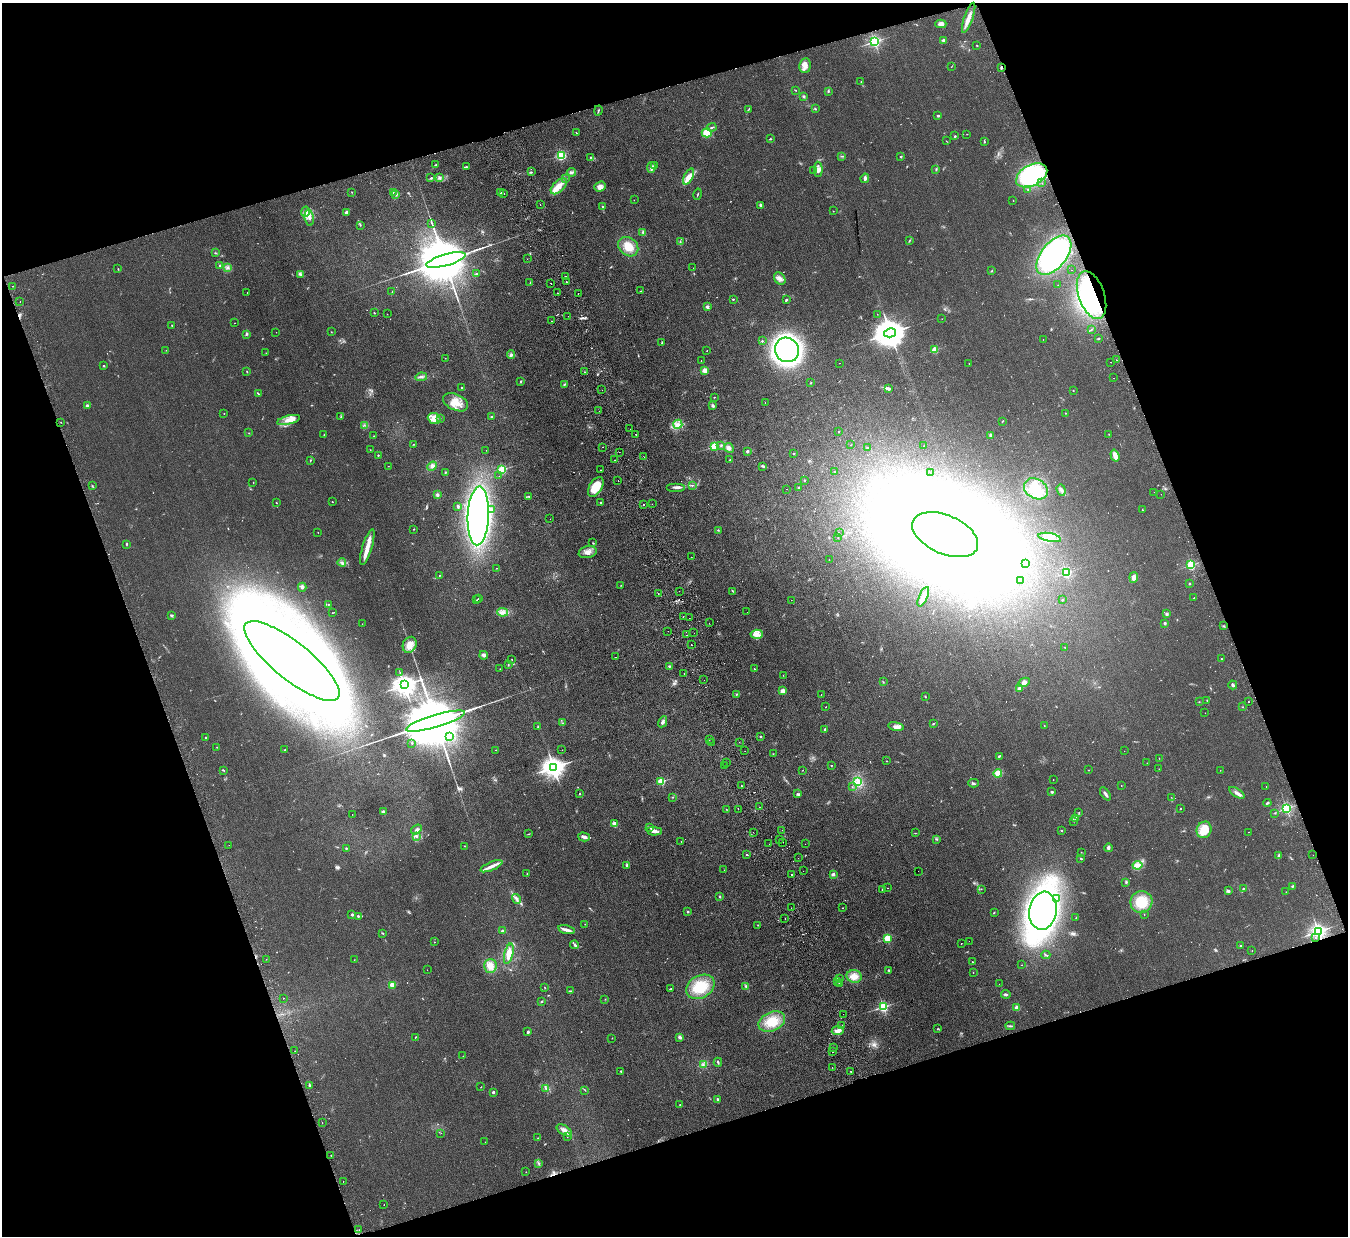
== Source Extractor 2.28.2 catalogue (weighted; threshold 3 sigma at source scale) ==
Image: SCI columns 56-5437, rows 174-5109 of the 5492 x 5407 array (HDU 1 of 3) = the unmasked area's bounding box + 8 px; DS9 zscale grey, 4 x 4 block average (1 PNG px = mean of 4 x 4 image px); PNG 1350 x 1238 px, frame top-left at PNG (2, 3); each listed source drawn as its Kron ellipse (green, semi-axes under 4 px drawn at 4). Shown black and unused: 38% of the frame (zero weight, under 2 of 3 exposures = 3% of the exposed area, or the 3 px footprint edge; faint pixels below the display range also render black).
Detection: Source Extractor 2.28.2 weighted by HDU 2 'WHT'. Background 0.101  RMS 0.011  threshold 0.0517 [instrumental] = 3 sigma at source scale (4.5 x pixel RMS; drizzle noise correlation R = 1.50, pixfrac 1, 0.05/0.05 arcsec/px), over >= 5 px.
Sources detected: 649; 11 too faint to see at this stretch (4 x 4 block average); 10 inside a brighter object's white glare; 25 cosmic-ray / hot-pixel residue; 8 long thin detections or spike segments (spike, bleed or trail) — neither listed nor drawn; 7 coinciding with a brighter row at this scale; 36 inside a brighter listed object's ellipse — not listed separately; of the other 552, all 500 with FLUX_AUTO >= 1.31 (the completeness limit of this list) listed and drawn (52 fainter detections not listed), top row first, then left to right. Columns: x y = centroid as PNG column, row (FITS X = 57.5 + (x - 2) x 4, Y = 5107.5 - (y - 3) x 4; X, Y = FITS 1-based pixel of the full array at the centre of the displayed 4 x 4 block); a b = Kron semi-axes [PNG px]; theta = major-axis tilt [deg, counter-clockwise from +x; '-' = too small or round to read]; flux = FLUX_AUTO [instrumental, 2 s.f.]
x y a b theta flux
969 18 16 3 71 49
941 24 5 4 - 32
943 41 3 2 - 17
874 42 2 2 - 1400
977 46 2 2 - 4.3
805 65 7 5 84 37
951 67 2 2 - 1.8
1001 68 2 2 - 12
861 82 2 2 - 3.1
796 90 2 2 - 2.1
828 91 2 2 - 4.7
804 96 3 2 - 8.6
749 109 2 2 - 3.4
815 109 3 2 - 4.8
598 111 5 2 - 5.8
938 116 2 2 - 26
712 127 5 2 - 8.5
576 133 2 2 - 4
707 133 5 4 - 110
967 134 2 2 - 2.2
955 136 2 2 - 21
770 139 3 2 - 4.5
946 141 2 2 - 2.2
984 142 3 2 - 4.3
561 155 3 3 - 270
842 156 3 2 - 4.5
590 157 3 2 - 4.9
900 157 2 2 - 4.4
436 165 4 2 - 7.2
654 166 3 2 - 3
466 167 2 2 - 3.5
651 167 5 2 - 12
818 169 7 4 -88 26
936 169 3 2 - 5.4
814 171 3 2 - 6.8
531 172 2 2 - 2.8
571 172 4 3 - 17
1032 175 17 10 28 860
688 177 9 3 64 80
431 178 3 2 - 8.1
439 178 4 3 - 13
865 178 5 3 - 16
566 179 2 2 - 4.9
1042 183 2 2 - 1.4
559 186 10 5 45 59
600 187 6 4 21 25
1028 190 2 2 - 3.2
352 192 2 2 - 1.9
393 192 2 2 - 2.8
500 193 2 2 - 42
503 193 2 2 - 8
396 194 3 2 - 7.5
698 194 6 2 75 4.8
634 200 2 2 - 1.7
1013 200 2 2 - 2
540 205 2 2 - 1.6
761 205 3 2 - 17
603 207 2 2 - 5.7
833 211 2 2 - 3.1
305 212 5 3 - 15
346 212 3 2 - 15
309 217 8 4 -81 36
432 223 4 2 - 7.5
360 225 2 2 - 3.8
643 232 3 3 - 9.2
909 241 3 2 - 5
680 242 2 2 - 2.7
628 247 11 9 -42 100
215 253 3 2 - 5
1054 255 23 12 51 1100
527 259 2 2 - 1.8
446 260 20 5 16 95000
220 266 3 2 - 6.9
228 268 3 3 - 11
693 268 2 2 - 2.3
118 269 2 2 - 3.9
1072 270 2 2 - 10
991 271 2 2 - 3.6
300 274 4 3 - 10
476 274 3 2 - 5.6
565 276 2 2 - 5.2
780 279 7 5 -54 28
566 282 2 2 - 3.7
530 283 2 2 - 2.5
551 283 2 2 - 5.6
1058 285 2 2 - 1.6
12 286 2 2 - 3.5
641 291 2 2 - 3.5
392 292 2 2 - 1.3
247 293 2 2 - 2.5
557 293 2 2 - 1.7
578 293 2 2 - 16
1092 295 25 13 -70 810
733 299 2 2 - 18
786 300 3 2 - 11
20 302 2 2 - 6.2
707 307 2 2 - 71
374 313 2 2 - 5.3
387 314 2 2 - 1.6
877 314 2 2 - 1.8
568 316 2 2 - 7.6
942 319 2 2 - 1.5
551 321 2 2 - 5.4
234 323 2 2 - 1.7
172 325 2 2 - 2.5
1091 329 3 2 - 3.9
276 332 2 2 - 2.6
331 332 2 2 - 2.2
890 333 6 4 12 16000
246 335 3 2 - 5.8
1043 339 2 2 - 2
1098 339 2 2 - 2.2
762 341 2 2 - 10
662 343 4 2 - 5
166 350 2 2 - 1.4
787 350 12 11 - 3500
935 350 2 2 - 300
707 351 2 2 - 2.1
266 353 2 2 - 2.6
511 355 4 3 - 13
445 358 2 2 - 1.8
1116 360 2 2 - 1.7
701 361 2 2 - 3.5
1111 362 2 2 - 3
839 363 2 2 - 1.5
969 363 2 2 - 1.8
104 366 2 2 - 5.9
705 370 2 2 - 230
247 371 2 2 - 4.1
584 372 2 2 - 3.6
421 377 6 3 8 17
1114 378 2 2 - 2.3
521 381 3 2 - 5
811 383 2 2 - 7.2
564 384 3 2 - 6.2
461 388 2 2 - 7.6
888 389 4 3 - 11
602 390 2 2 - 2.1
1073 390 2 2 - 2.1
258 394 4 2 - 8.4
714 397 2 2 - 3.3
456 402 13 8 -24 98
765 402 2 2 - 1.3
87 405 2 2 - 55
713 406 3 2 - 15
599 411 2 2 - 1.5
224 413 2 2 - 2.7
1066 413 2 2 - 3.6
341 417 2 2 - 3.5
491 417 2 2 - 3.6
434 418 6 5 - 44
440 418 2 2 - 2.1
289 420 12 4 15 57
1002 421 2 2 - 3
61 422 2 2 - 3.9
678 424 5 4 - 28
364 425 2 2 - 4.3
630 429 2 2 - 1.7
839 431 2 2 - 2.7
249 433 2 2 - 2
636 434 2 2 - 5.2
1109 434 2 2 - 3.4
324 435 4 2 - 3
991 435 3 2 - 6.4
373 436 2 2 - 1.9
413 444 2 2 - 2.6
721 445 4 2 - 6.9
851 445 2 2 - 3
715 446 2 2 - 490
924 446 2 2 - 2.9
603 447 2 2 - 2.3
729 448 5 4 - 27
867 448 2 2 - 4.5
370 450 2 2 - 2.7
486 450 2 2 - 1.6
747 451 2 2 - 43
619 452 2 2 - 1.7
794 453 2 2 - 17
378 455 2 2 - 4
644 456 2 2 - 2.6
1115 456 6 3 -73 46
310 460 3 2 - 3.8
615 460 2 2 - 3.8
730 460 2 2 - 3.8
388 466 2 2 - 1.4
432 466 5 4 - 22
763 466 3 2 - 7.2
502 470 2 2 - 640
601 470 2 2 - 2.7
835 471 2 2 - 2.4
445 473 4 2 - 5
930 473 2 2 - 1.4
499 476 2 2 - 4.7
618 480 2 2 - 2.7
804 480 2 2 - 3
253 482 2 2 - 2
692 485 2 2 - 2.5
92 486 2 2 - 4.3
596 487 11 6 57 160
676 487 9 2 0 24
799 488 3 2 - 10
787 489 2 2 - 2.9
1036 489 13 9 -31 150
1061 490 6 2 -70 15
1154 492 2 2 - 1.3
1161 494 2 2 - 1.8
437 495 3 3 - 13
529 496 2 2 - 4.6
332 502 2 2 - 5.7
600 502 2 2 - 22
276 503 2 2 - 3.5
652 504 2 2 - 1.7
643 505 2 2 - 29
458 506 2 2 - 9.9
492 509 2 2 - 7
1142 510 2 2 - 2.4
478 516 29 10 87 3800
550 519 2 2 - 1.8
414 529 2 2 - 3.4
718 530 3 2 - 4.3
318 532 2 2 - 1.6
839 533 2 2 - 2.3
945 535 35 19 -23 22000
1050 537 11 3 -11 43
838 538 2 2 - 2.4
593 543 3 2 - 4
127 544 2 2 - 5.3
367 547 19 4 73 72
588 552 9 6 13 40
691 557 2 2 - 1.4
829 559 2 2 - 1.7
342 562 4 2 - 9.8
1026 563 2 2 - 4
1191 565 2 2 - 760
496 568 2 2 - 2.2
1066 573 2 2 - 640
439 575 2 2 - 4.5
1134 577 5 3 - 31
1021 580 2 2 - 3.6
1190 583 2 2 - 5.9
621 585 2 2 - 2
302 587 4 3 - 16
679 591 2 2 - 3.7
733 591 3 2 - 2.2
658 593 2 2 - 7
923 597 10 3 66 42
478 598 2 2 - 3.9
1194 598 2 2 - 2.2
477 600 2 2 - 1.7
791 600 2 2 - 11
1062 600 2 2 - 15
329 604 3 2 - 3.1
502 612 5 3 - 27
747 612 2 2 - 1.9
332 613 2 2 - 2.5
1167 614 3 2 - 9.9
172 616 2 2 - 6.3
683 617 2 2 - 2.5
689 618 2 2 - 3.3
709 623 2 2 - 1.5
1165 623 2 2 - 48
362 624 2 2 - 2.1
1223 626 2 2 - 3.4
668 631 2 2 - 2.8
694 633 2 2 - 2.1
757 634 6 4 5 37
686 635 2 2 - 9.7
410 645 8 6 63 63
692 645 2 2 - 7.7
1065 647 2 2 - 6.4
484 655 4 3 - 28
615 657 2 2 - 3.8
1222 659 2 2 - 2.4
512 660 2 2 - 2
292 661 59 18 -39 12000
508 664 2 2 - 3.3
669 667 3 2 - 6.4
500 669 2 2 - 1.3
754 669 2 2 - 4
400 673 2 2 - 2.2
684 674 2 2 - 2.6
783 675 2 2 - 1.7
704 680 2 2 - 5.8
883 682 2 2 - 4
1024 682 6 4 29 24
404 685 4 3 - 5500
1233 685 4 2 - 14
1019 688 2 2 - 67
783 691 3 3 - 40
737 694 3 2 - 5.5
821 695 2 2 - 2.1
925 696 2 2 - 3.6
1207 701 2 2 - 2.2
1199 702 2 2 - 1.9
1248 702 2 2 - 6.3
826 707 2 2 - 2.5
1243 707 2 2 - 2.8
1205 713 2 2 - 1.4
435 721 31 6 17 150000
663 722 6 3 62 18
562 723 2 2 - 2.2
933 724 3 2 - 5.4
1044 725 2 2 - 2.3
896 726 8 4 -11 29
538 727 2 2 - 3.9
825 730 2 2 - 7.7
449 736 4 2 - 12
761 736 2 2 - 6.2
206 737 2 2 - 14
709 740 2 2 - 3.3
712 742 2 2 - 6
739 742 2 2 - 1.8
412 743 3 2 - 3.9
217 747 2 2 - 3.9
285 750 2 2 - 2.7
496 750 2 2 - 2.1
562 750 2 2 - 2.9
745 751 2 2 - 2.1
1124 751 2 2 - 2
773 754 2 2 - 2.3
999 756 3 2 - 8.6
1159 758 2 2 - 2.2
887 761 2 2 - 3.5
726 762 2 2 - 5.5
1147 763 2 2 - 1.5
831 765 2 2 - 4.5
724 766 2 2 - 1.3
553 767 4 3 - 5500
1159 769 2 2 - 1.5
223 770 3 2 - 4.5
803 770 2 2 - 1.8
1088 770 2 2 - 3.2
1220 770 2 2 - 1.6
998 773 4 4 - 50
1053 780 2 2 - 1.9
661 781 2 2 - 430
858 782 4 2 - 15
974 783 5 2 - 8.6
741 785 2 2 - 7.8
1121 786 2 2 - 1.7
852 787 2 2 - 2.8
1266 787 2 2 - 7
1052 792 2 2 - 34
1237 793 9 3 -33 29
580 794 2 2 - 4
797 794 3 2 - 6.6
1105 794 7 2 -56 18
672 797 2 2 - 3.6
1171 797 2 2 - 1.4
1267 803 4 2 - 6.9
759 807 2 2 - 2.1
1286 808 2 2 - 1100
726 809 2 2 - 2.4
738 809 2 2 - 3.7
1180 809 2 2 - 8.8
383 812 2 2 - 84
1079 813 2 2 - 2.2
1275 813 2 2 - 2.8
352 814 2 2 - 1.4
1075 818 3 2 - 7.3
1074 821 2 2 - 1.9
614 824 3 3 - 38
650 827 2 2 - 5.3
416 829 6 3 35 17
782 830 2 2 - 2.3
1204 830 8 7 - 130
654 831 7 3 -3 30
1062 831 3 2 - 4
753 832 2 2 - 1.6
1249 832 2 2 - 2.5
915 833 2 2 - 2.9
528 834 4 2 - 3.8
416 837 2 2 - 2.6
584 837 6 3 -15 23
937 839 2 2 - 3.2
779 840 2 2 - 2.6
681 841 2 2 - 2.6
783 842 2 2 - 2.4
769 844 2 2 - 9.9
805 844 2 2 - 2.7
229 845 2 2 - 9.2
464 846 2 2 - 2.3
346 848 2 2 - 5.7
1108 848 4 3 - 20
1081 852 2 2 - 1.9
747 854 2 2 - 6.4
1279 855 3 2 - 8.5
1313 855 2 2 - 2.8
798 858 2 2 - 1.3
1081 859 2 2 - 5.6
627 865 2 2 - 16
1137 865 5 3 - 24
491 866 12 3 23 41
724 870 2 2 - 1.6
803 871 2 2 - 1.8
918 871 2 2 - 4.2
527 874 2 2 - 2.3
833 874 2 2 - 80
792 875 2 2 - 6.8
1126 882 3 2 - 5.6
1293 886 2 2 - 8.8
887 888 2 2 - 2.6
981 889 2 2 - 2.7
1243 889 2 2 - 3.8
883 890 3 2 - 5.4
1229 891 4 3 - 10
1286 892 2 2 - 1.9
719 896 2 2 - 5.9
517 899 5 2 - 15
1057 899 2 2 - 5.6
1141 902 11 11 - 160
791 908 2 2 - 2.8
843 908 2 2 - 2.6
1043 911 19 13 82 3300
688 912 2 2 - 23
994 912 3 2 - 3.5
352 914 2 2 - 37
1144 914 2 2 - 2
358 916 2 2 - 8.2
1076 918 2 2 - 3.7
785 919 2 2 - 2.7
585 924 2 2 - 1.9
758 925 2 2 - 2.5
566 930 8 3 -14 31
502 931 2 2 - 24
1318 931 2 2 - 2400
382 933 3 2 - 4.8
887 938 2 2 - 490
1315 938 2 2 - 2.3
969 941 2 2 - 2.5
434 942 2 2 - 1.9
961 944 2 2 - 3.6
575 945 4 3 - 11
1241 946 2 2 - 27
1252 950 2 2 - 1.6
509 954 10 4 76 65
1046 955 4 2 - 7.6
266 959 2 2 - 1.3
354 960 2 2 - 1.7
972 962 2 2 - 7.1
1022 965 2 2 - 2
490 966 7 6 - 45
427 970 2 2 - 1.4
889 970 3 2 - 6.1
973 973 2 2 - 2.6
854 976 7 6 - 54
839 978 2 2 - 2.2
838 981 2 2 - 12
840 983 2 2 - 5
999 984 2 2 - 1.8
392 985 2 2 - 230
746 986 3 2 - 6.6
700 987 15 11 30 180
545 988 2 2 - 2.8
671 989 3 3 - 7.3
570 991 3 2 - 6.5
1006 994 5 2 - 10
283 998 2 2 - 6.3
605 999 2 2 - 1.5
542 1002 2 2 - 6.3
883 1007 2 2 - 990
1017 1008 2 2 - 190
843 1014 2 2 - 1.3
772 1021 14 9 24 140
842 1025 2 2 - 3.8
1010 1026 5 2 - 9.3
937 1029 2 2 - 2.8
838 1031 6 3 5 28
528 1032 3 2 - 11
415 1037 2 2 - 4.2
680 1037 3 2 - 14
612 1038 2 2 - 1.7
834 1047 2 2 - 8.2
295 1051 2 2 - 1.9
833 1051 2 2 - 4.4
463 1056 2 2 - 3.4
718 1062 4 2 - 7.7
703 1064 2 2 - 3.2
832 1067 2 2 - 2.9
621 1071 2 2 - 20
851 1071 2 2 - 22
310 1086 3 2 - 7.2
481 1087 2 2 - 2
546 1088 3 2 - 3.9
585 1090 3 2 - 3.5
493 1092 2 2 - 43
718 1100 3 2 - 11
680 1104 2 2 - 2.6
322 1122 2 2 - 12
564 1130 8 4 -32 34
441 1133 2 2 - 1.3
567 1137 2 2 - 2.1
538 1138 2 2 - 2.1
485 1142 2 2 - 1.6
331 1155 2 2 - 9.2
539 1163 2 2 - 3.4
526 1172 2 2 - 1.7
343 1181 2 2 - 12
384 1205 2 2 - 2.8
359 1230 2 2 - 2.8
Overlapping masked pixels (flux is a lower limit): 3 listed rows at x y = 1001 68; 1092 295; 1318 931
Diffuse or blended objects may show on this block-average render without a row.